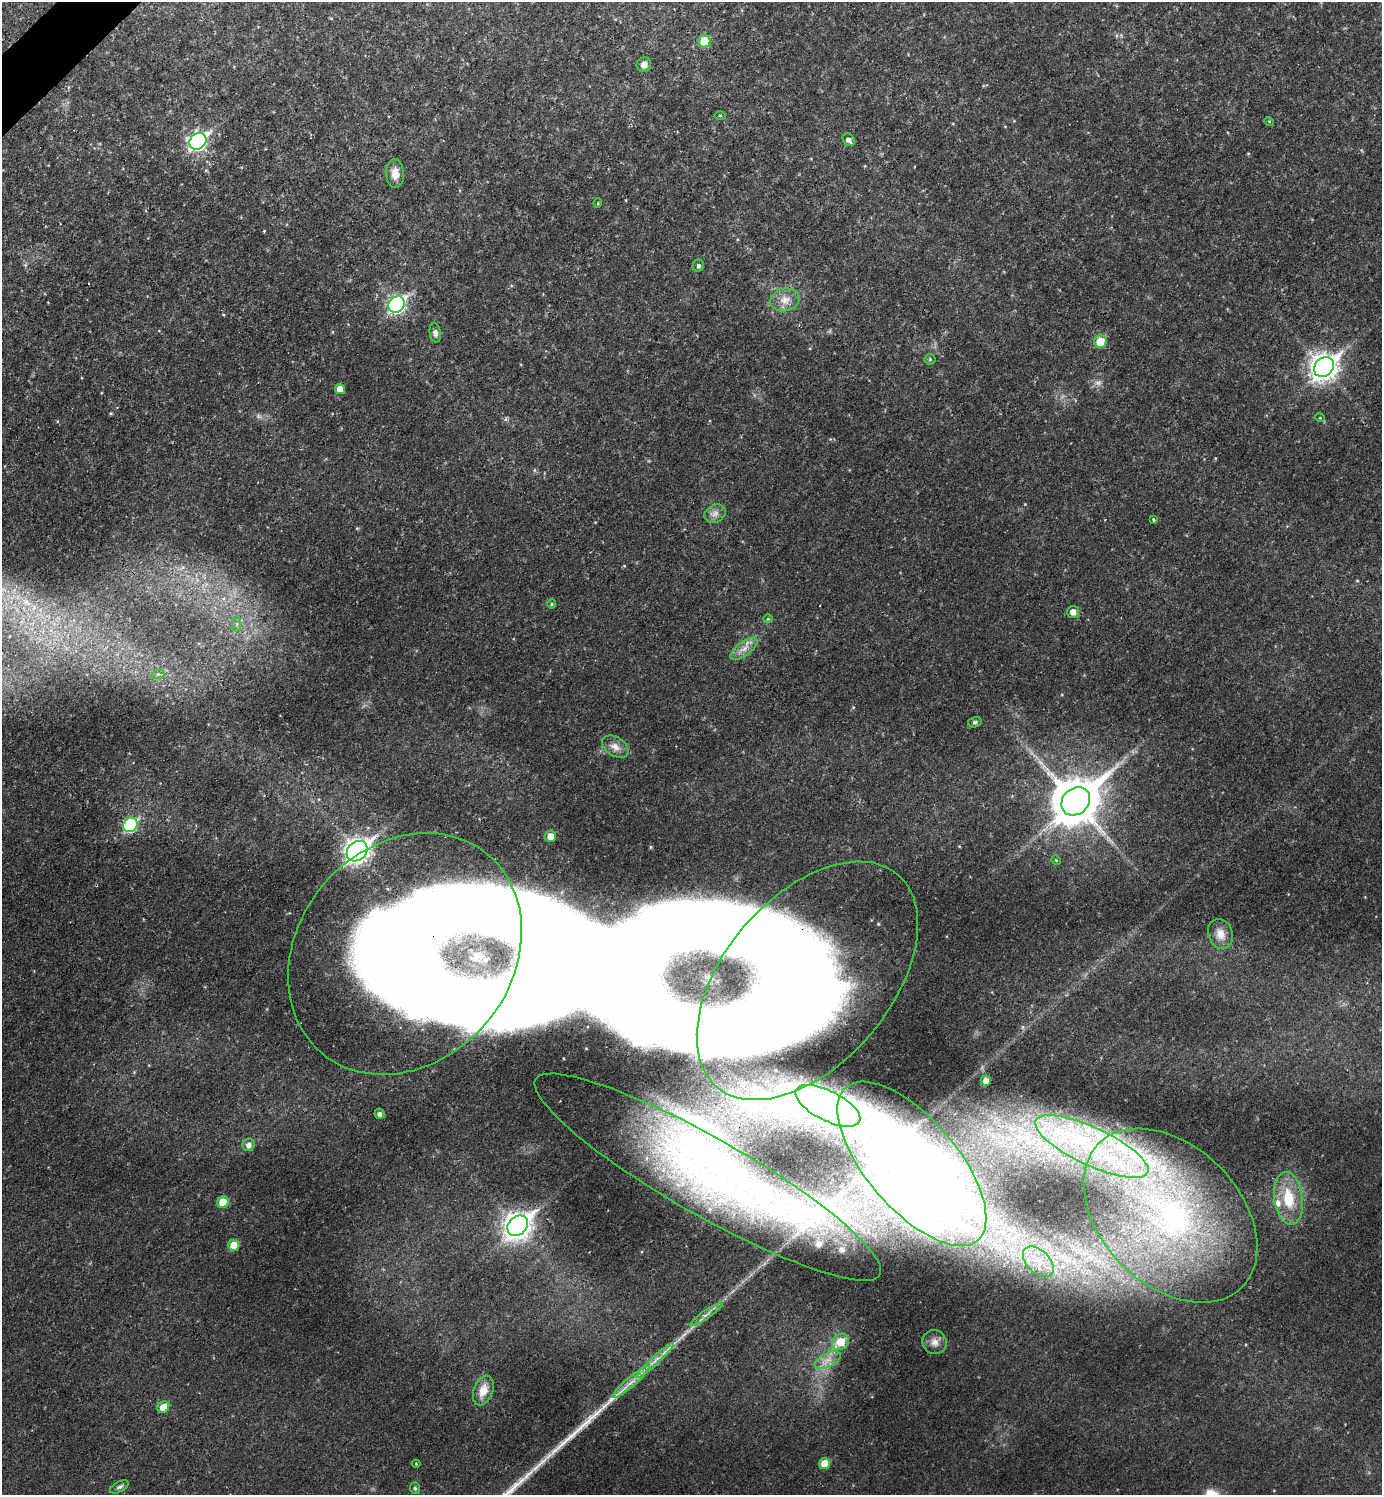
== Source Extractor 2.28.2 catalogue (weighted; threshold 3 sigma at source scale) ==
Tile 11 of 4 x 4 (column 3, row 3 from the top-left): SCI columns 2916-4295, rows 1496-2988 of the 5973 x 5975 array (HDU 1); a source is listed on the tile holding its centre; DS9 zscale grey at full resolution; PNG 1384 x 1497 px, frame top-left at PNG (2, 2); each listed source drawn as its Kron ellipse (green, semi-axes under 4 px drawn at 4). Shown black and unused: <1% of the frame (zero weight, under 2 of 3 exposures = <1% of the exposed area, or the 3 px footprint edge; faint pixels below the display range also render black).
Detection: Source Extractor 2.28.2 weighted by HDU 2 'WHT'; one run over the whole footprint, this tile lists its part. Background 0.0392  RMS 0.0076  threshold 0.0341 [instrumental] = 3 sigma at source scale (4.5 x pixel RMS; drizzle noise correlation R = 1.50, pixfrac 1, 0.05/0.05 arcsec/px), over >= 5 px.
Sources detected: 73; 1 too faint to see at this stretch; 3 inside a brighter object's white glare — neither listed nor drawn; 9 inside a brighter listed object's ellipse — not listed separately; the other 60 listed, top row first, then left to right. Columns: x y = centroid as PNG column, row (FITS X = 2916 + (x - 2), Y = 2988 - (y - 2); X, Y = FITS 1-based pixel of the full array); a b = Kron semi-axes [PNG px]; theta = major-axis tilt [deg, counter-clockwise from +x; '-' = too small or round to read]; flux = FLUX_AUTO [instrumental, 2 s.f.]
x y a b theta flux
704 41 6 6 - 18
644 65 7 7 - 3.9
720 115 5 4 - 0.77
1269 121 5 3 - 0.71
849 140 7 5 -47 3.1
198 141 9 7 43 230
395 174 14 9 -86 7.4
598 203 5 3 - 0.63
698 266 6 5 - 1.6
785 300 14 11 15 7.9
397 304 9 7 45 190
435 333 9 5 -81 2.6
1100 341 6 6 - 15
930 359 5 5 - 1.1
1324 367 11 9 42 690
340 389 5 5 - 6.5
1320 418 5 3 - 0.58
715 514 11 8 27 4.3
1154 520 3 3 - 1.4
552 604 4 4 - 0.84
1073 612 6 6 - 4.8
768 619 5 4 - 0.81
237 624 7 4 90 2
744 649 16 7 37 6.2
158 674 6 4 18 1.3
975 722 7 5 15 1.5
615 747 14 9 -34 5.5
1076 801 15 13 43 3100
130 825 8 6 43 81
551 836 5 5 - 8.2
357 851 11 9 42 530
1056 860 5 4 - 0.78
1220 934 15 12 -71 8.6
405 954 129 107 50 1000
807 981 139 83 50 490
986 1081 5 5 - 4.7
828 1106 35 15 -27 33
379 1114 5 5 - 2.7
249 1145 6 6 - 3.8
1092 1147 62 19 -25 99
912 1164 101 45 -49 330
708 1177 198 38 -30 240
1288 1198 26 14 -82 26
223 1202 6 5 - 17
1170 1216 102 69 -45 320
518 1226 11 9 45 630
234 1245 5 5 - 14
1038 1262 18 11 -44 15
707 1314 19 4 34 4.3
840 1342 9 7 40 17
935 1342 12 12 - 6.5
828 1360 14 7 26 6.3
655 1361 25 3 42 6.1
631 1382 24 4 40 7.4
483 1391 15 9 71 10
163 1407 6 5 - 7.8
416 1464 4 4 - 0.62
825 1464 5 5 - 15
119 1487 10 5 27 1.9
415 1488 6 5 - 1.3
Overlapping masked pixels (flux is a lower limit): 2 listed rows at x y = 405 954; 807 981
Unlisted compact peaks at least as high as the median listed source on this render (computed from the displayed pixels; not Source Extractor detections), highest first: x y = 611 1399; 526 1476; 555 1450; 543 1461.